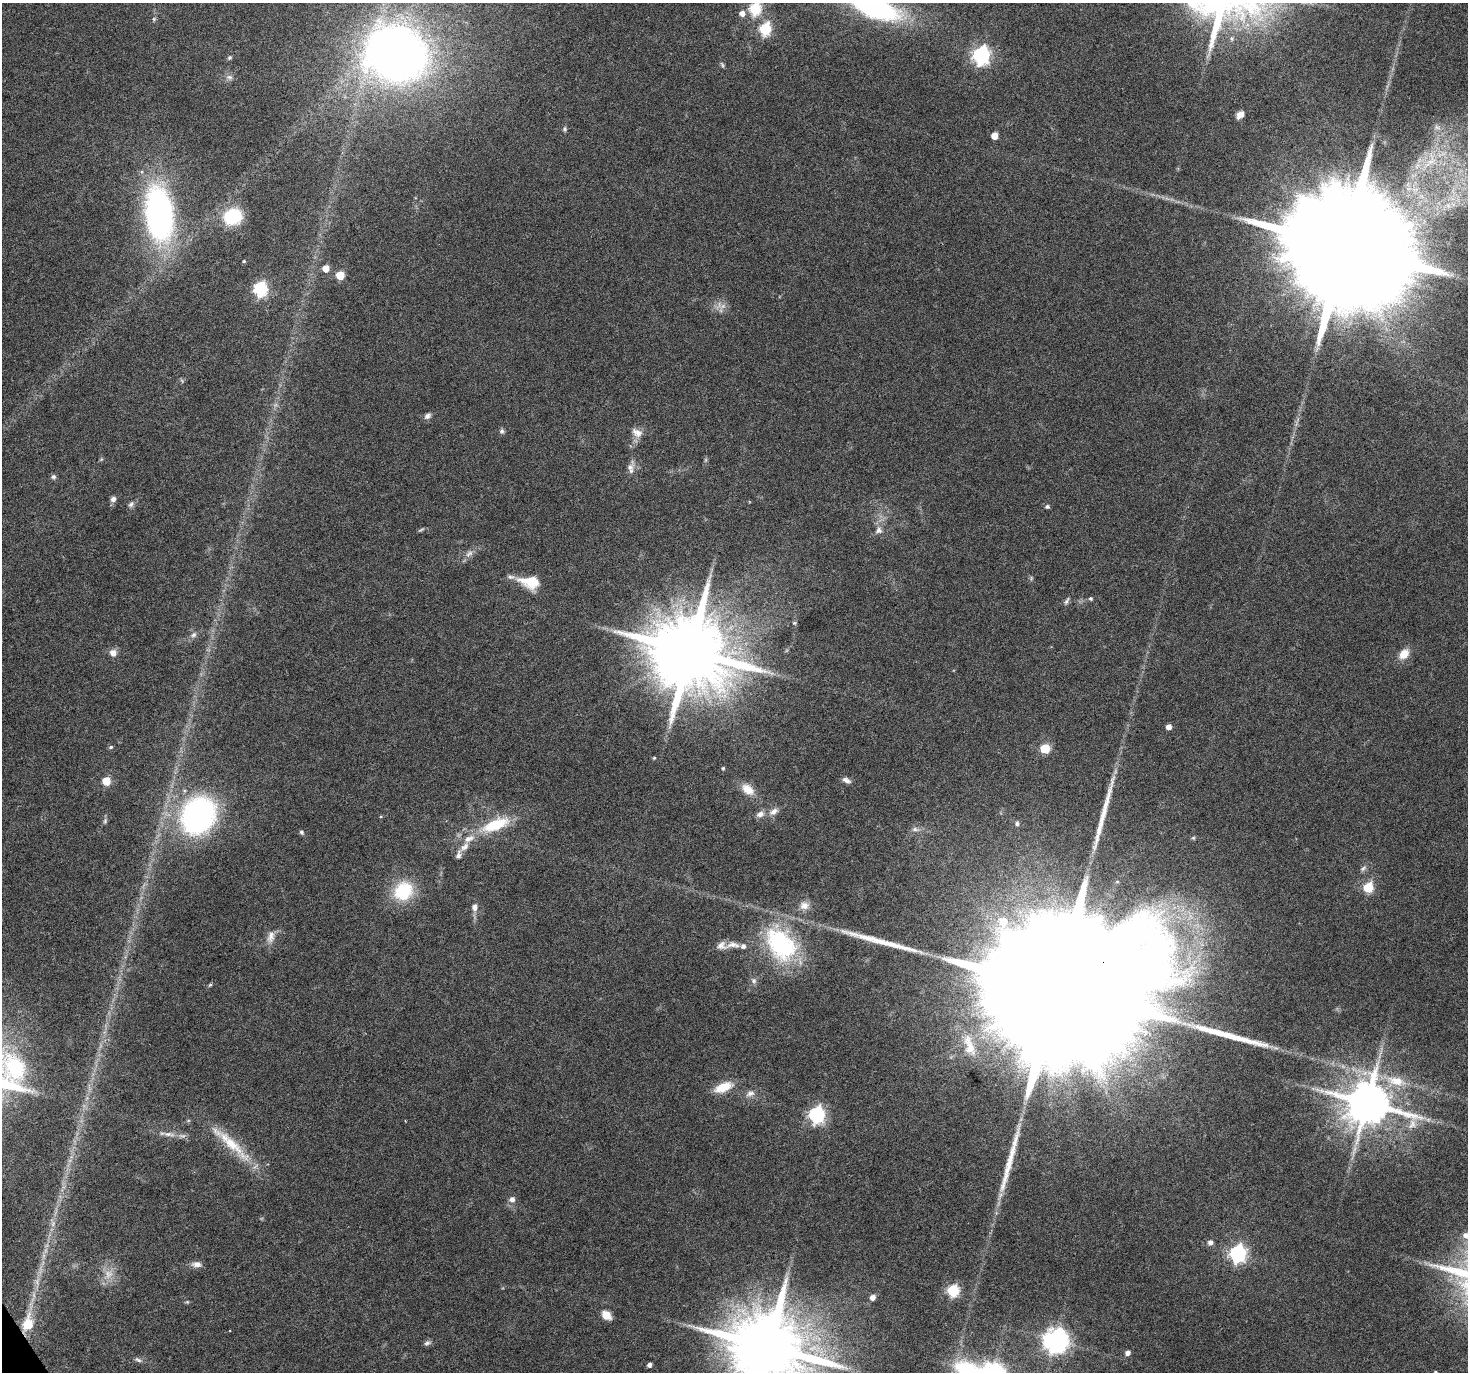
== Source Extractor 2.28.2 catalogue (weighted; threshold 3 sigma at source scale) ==
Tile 7 of 4 x 4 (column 3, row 2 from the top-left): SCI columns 2933-4398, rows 2857-4226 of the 5868 x 5773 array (HDU 1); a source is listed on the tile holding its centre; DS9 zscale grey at full resolution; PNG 1470 x 1374 px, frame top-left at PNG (2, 3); no overlay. Shown black and unused: <1% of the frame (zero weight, under 4 of 8 exposures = <1% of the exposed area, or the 3 px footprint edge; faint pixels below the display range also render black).
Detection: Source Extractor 2.28.2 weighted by HDU 2 'WHT'; one run over the whole footprint, this tile lists its part. Background 0.0491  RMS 0.0031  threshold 0.0126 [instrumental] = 3 sigma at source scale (4.09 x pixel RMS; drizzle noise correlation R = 1.36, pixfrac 0.8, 0.0396/0.0396 arcsec/px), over >= 5 px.
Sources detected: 110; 6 too faint to see at this stretch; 4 long thin detections or spike segments (spike, bleed or trail) — not listed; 4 inside a brighter listed object's ellipse — not listed separately; the other 96 listed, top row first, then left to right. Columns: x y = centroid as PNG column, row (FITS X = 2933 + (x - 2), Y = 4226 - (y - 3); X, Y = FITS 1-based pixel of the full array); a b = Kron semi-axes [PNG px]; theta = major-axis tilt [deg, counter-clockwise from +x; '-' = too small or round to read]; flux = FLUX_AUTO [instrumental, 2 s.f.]
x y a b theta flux
872 5 43 16 -24 90
755 9 6 6 - 34
742 13 6 6 - 1.9
154 19 6 5 - 0.45
765 29 6 6 - 32
396 54 55 47 -19 220
981 55 7 7 - 100
229 58 6 5 - 0.51
722 65 9 4 -66 0.52
229 77 9 8 - 1.2
1240 115 8 5 50 2.4
1437 127 10 6 -30 1.3
565 129 7 5 82 0.57
994 136 5 5 - 4.9
159 214 44 22 -84 110
233 216 15 12 21 19
1345 247 40 27 26 19000
244 261 4 4 - 0.34
326 268 5 5 - 4.4
340 275 5 5 - 9.7
261 289 6 6 - 53
427 416 10 7 41 1.2
502 431 7 6 - 0.79
637 433 16 11 -32 2.5
706 460 7 4 89 0.48
631 467 19 9 79 2.1
53 477 7 6 - 0.71
113 499 8 6 48 1.1
131 504 10 7 48 0.96
1047 507 6 5 - 0.66
421 530 10 3 29 0.47
879 530 12 9 74 1.8
469 554 13 7 44 1.7
1031 578 7 3 -90 0.42
530 582 24 14 -12 7.9
1091 599 5 4 - 0.53
1067 601 10 5 60 0.77
794 623 6 5 - 0.43
194 635 8 7 - 1.1
690 651 21 19 -6 4200
113 653 9 8 - 1.9
1404 654 14 10 50 3.6
1169 727 4 4 - 2.3
111 747 6 4 18 0.46
1045 748 5 5 - 17
654 758 4 4 - 0.34
723 768 4 4 - 0.4
846 780 10 6 -23 1.3
106 781 5 5 - 10
748 789 18 12 -38 4.1
774 812 13 8 31 1.9
760 814 11 8 15 1.7
198 815 32 27 62 86
105 821 9 5 80 0.68
1017 823 7 6 - 0.68
496 825 42 16 21 13
915 829 12 6 -4 1.3
301 832 7 5 -35 0.57
465 847 15 8 44 2.2
1363 868 10 5 37 0.86
1368 888 6 5 - 19
403 891 25 22 41 15
804 905 13 11 -3 2.5
474 907 11 7 86 1.8
271 936 18 9 80 2.6
781 944 51 34 -54 35
733 945 22 9 -1 3
754 981 9 7 -58 1
210 985 6 4 42 0.39
1056 989 85 30 29 47000
1396 1081 30 13 -13 8.3
723 1087 23 10 22 5.8
750 1093 13 8 21 1.7
1367 1103 14 12 -12 1400
816 1115 7 6 - 83
169 1134 23 6 -7 2.6
230 1143 76 12 -42 12
512 1199 7 7 - 1.5
53 1224 9 6 71 1.3
1467 1235 11 8 -1 2.3
1210 1242 6 5 - 1.3
1238 1254 7 7 - 100
197 1264 12 7 -1 1.8
108 1274 13 13 - 3.6
953 1291 6 6 - 35
873 1297 5 5 - 2
187 1302 5 4 - 0.34
606 1315 12 9 -42 3.1
28 1324 8 6 78 12
1056 1340 8 8 - 280
427 1343 10 5 17 0.84
768 1347 20 18 -4 3900
1128 1353 5 5 - 1.4
138 1360 10 5 -29 0.83
649 1365 4 4 - 1.1
1435 1372 4 3 - 0.33
Overlapping masked pixels (flux is a lower limit): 2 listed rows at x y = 1056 989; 28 1324
Isophote crosses this tile's border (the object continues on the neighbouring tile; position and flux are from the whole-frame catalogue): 5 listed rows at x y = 872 5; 755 9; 1467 1235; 768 1347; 1435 1372